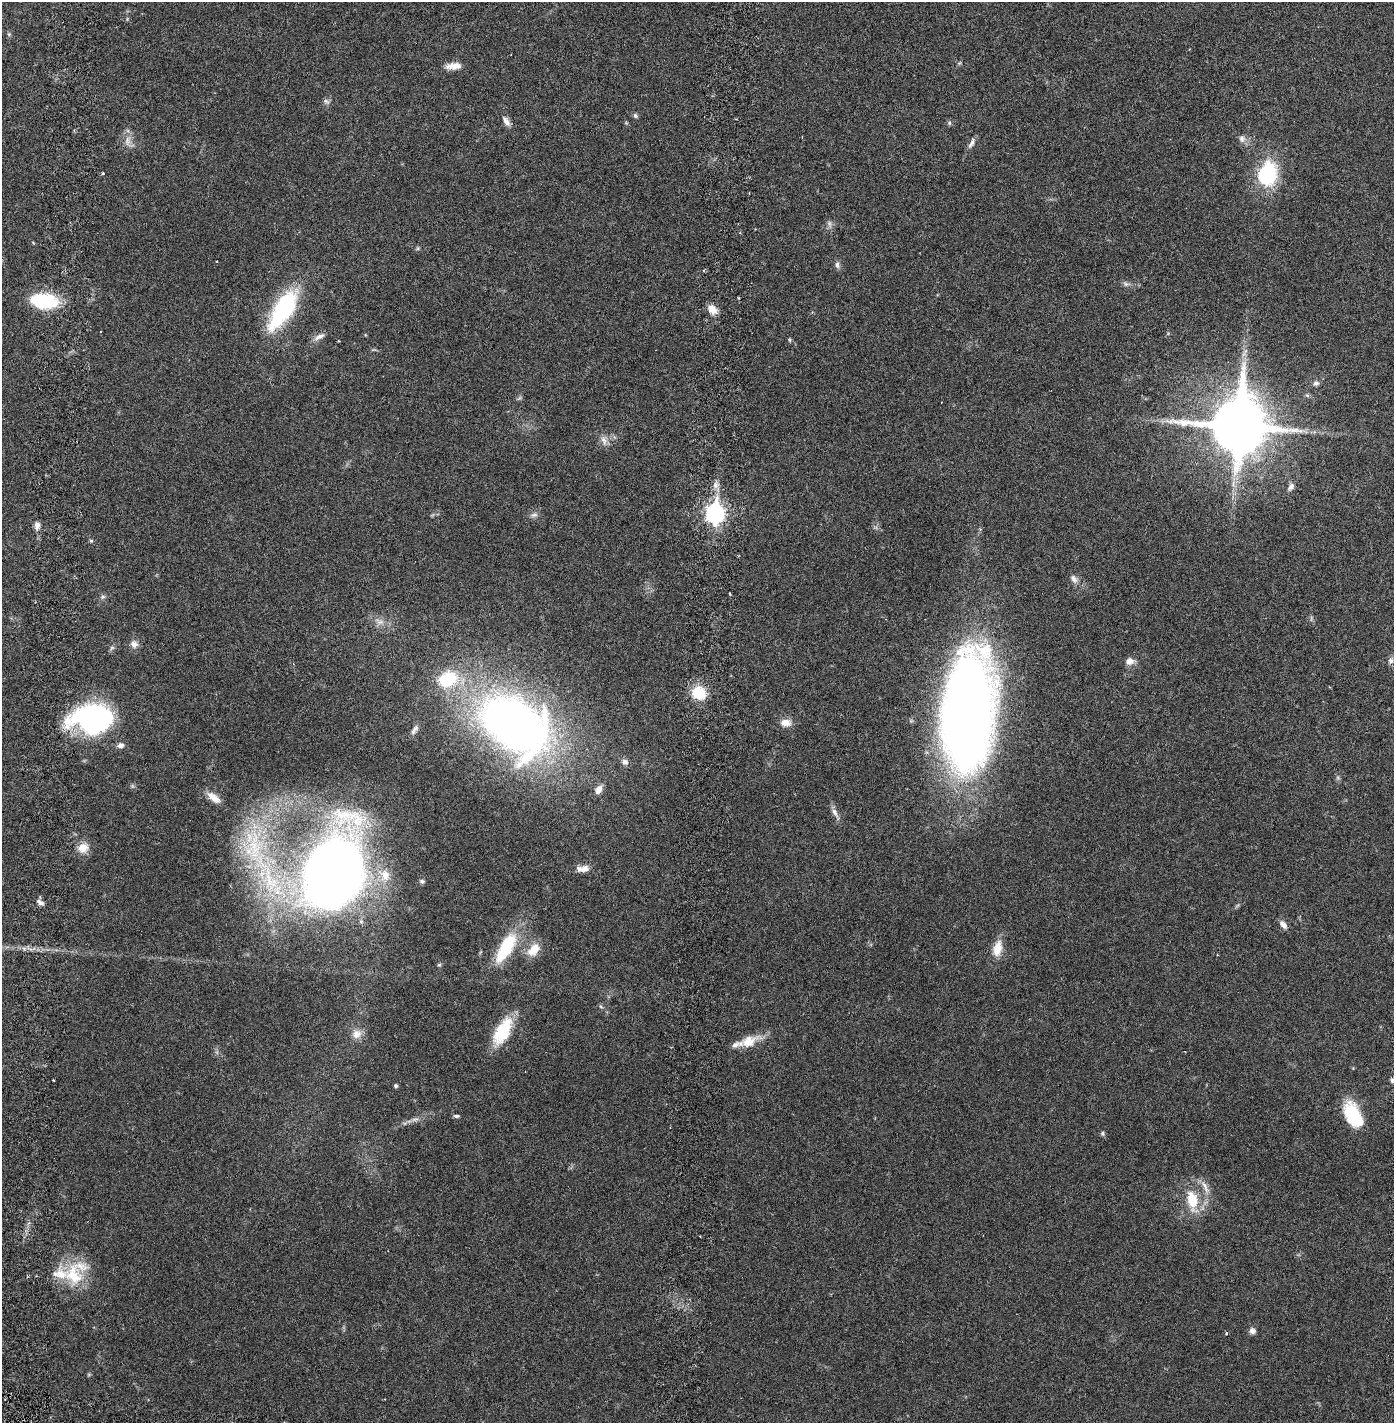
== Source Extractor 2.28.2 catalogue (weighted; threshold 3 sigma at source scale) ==
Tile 11 of 4 x 4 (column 3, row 3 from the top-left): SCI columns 2887-4278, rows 1509-2929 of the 5883 x 5855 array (HDU 1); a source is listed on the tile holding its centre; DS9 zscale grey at full resolution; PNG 1396 x 1425 px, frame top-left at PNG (2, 2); no overlay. Shown black and unused: <1% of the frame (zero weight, under 2 of 6 exposures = <1% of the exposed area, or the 3 px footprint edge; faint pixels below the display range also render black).
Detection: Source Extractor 2.28.2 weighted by HDU 2 'WHT'; one run over the whole footprint, this tile lists its part. Background 0.0212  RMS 0.0033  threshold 0.0135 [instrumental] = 3 sigma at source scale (4.09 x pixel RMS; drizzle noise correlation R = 1.36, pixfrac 0.8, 0.05/0.05 arcsec/px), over >= 5 px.
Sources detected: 84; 3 too faint to see at this stretch — not listed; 3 inside a brighter listed object's ellipse — not listed separately; the other 78 listed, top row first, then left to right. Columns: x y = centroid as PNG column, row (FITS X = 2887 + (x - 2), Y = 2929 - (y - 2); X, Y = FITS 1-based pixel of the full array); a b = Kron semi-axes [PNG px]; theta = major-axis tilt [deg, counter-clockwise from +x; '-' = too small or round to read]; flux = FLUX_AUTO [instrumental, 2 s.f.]
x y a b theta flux
9 34 6 4 45 0.28
959 63 6 4 43 0.25
454 66 19 8 5 1.8
326 101 10 5 -34 0.54
635 115 7 5 -59 0.39
506 121 15 6 -57 1.1
949 123 6 5 - 0.32
1242 139 11 9 -71 1
127 140 14 8 81 1.5
972 143 16 6 63 0.86
103 173 4 3 - 0.23
1266 175 13 10 73 26
217 261 2 2 - 0.14
837 265 10 6 -80 0.64
1125 284 9 6 -40 0.59
44 301 26 13 -6 15
712 309 13 10 -48 1.7
283 310 51 19 57 20
319 337 17 6 25 1.1
790 340 6 4 -88 0.24
1316 383 9 7 18 0.68
1307 395 6 5 - 0.33
1239 426 20 18 78 1100
604 440 13 8 -62 1.2
715 485 10 8 -89 1.1
1291 487 10 7 53 0.83
715 513 9 7 90 78
534 515 10 5 13 0.64
37 525 9 6 -88 1
91 541 5 4 - 0.26
1074 579 12 8 -55 0.98
103 596 7 6 - 0.46
380 622 14 7 -17 1.4
134 644 12 11 - 1.1
112 648 7 5 30 0.4
1130 661 11 8 12 1.4
1391 661 9 9 - 0.83
447 679 22 17 19 10
699 693 16 14 -28 5.7
968 712 101 41 85 260
91 718 42 27 2 37
786 723 13 9 0 1.8
514 725 62 41 -35 160
416 728 10 7 46 0.76
120 745 9 7 12 0.81
625 762 9 8 - 0.8
599 789 12 8 63 1.4
214 798 22 9 -37 2.1
835 813 14 7 -63 1.1
343 815 45 33 4 15
83 848 13 12 - 2.4
255 850 79 36 -75 33
583 869 16 8 3 1.8
333 875 44 33 72 290
385 875 19 15 -55 3.9
422 881 6 5 - 0.48
40 902 11 5 -33 0.7
1283 924 11 6 -50 1.1
506 948 38 14 60 11
997 948 22 11 77 3.1
534 950 19 11 47 3.4
439 965 6 4 41 0.27
601 1007 6 3 -20 0.26
503 1031 35 16 61 8.2
357 1034 13 11 29 1.8
749 1041 29 13 23 3.8
53 1080 2 2 - 0.14
1392 1080 7 5 -88 0.49
396 1086 4 4 - 0.37
1353 1115 28 15 -63 10
456 1116 8 4 -5 0.41
415 1119 11 5 11 0.78
1103 1133 6 6 - 0.36
1205 1187 23 7 -62 1.6
1192 1200 27 13 -78 6.1
73 1275 35 26 -75 9.3
1252 1331 8 7 - 0.8
1226 1333 4 3 - 0.19